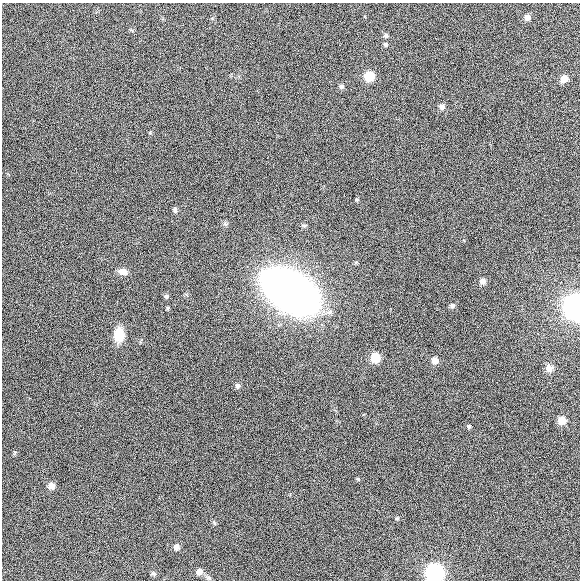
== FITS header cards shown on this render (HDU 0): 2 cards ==
NAXIS1  =                  578
NAXIS2  =                  578

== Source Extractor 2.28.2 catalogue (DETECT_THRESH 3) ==
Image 578 x 578 px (HDU 0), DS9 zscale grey, 1 PNG px = 1 image px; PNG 582 x 582 px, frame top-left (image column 1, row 578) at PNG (2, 3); no overlay
Background 0.0025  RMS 0.042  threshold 0.125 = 3 sigma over >= 5 px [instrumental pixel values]
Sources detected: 27; all 27 listed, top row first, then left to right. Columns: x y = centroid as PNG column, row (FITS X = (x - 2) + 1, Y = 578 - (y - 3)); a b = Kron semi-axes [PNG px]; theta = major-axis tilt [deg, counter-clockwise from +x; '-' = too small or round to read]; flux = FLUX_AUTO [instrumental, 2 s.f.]
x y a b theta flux
527 17 7 7 - 16
386 35 6 5 - 5.5
385 44 5 5 - 4.2
369 76 7 7 - 83
564 79 7 6 - 26
341 86 6 5 - 6.5
442 107 8 7 - 8.9
175 210 7 5 -82 6
123 271 12 8 -14 20
483 281 6 6 - 13
291 292 46 27 -33 1800
166 296 6 6 - 5.9
452 306 6 5 - 6.4
576 307 9 7 88 2800
167 308 6 3 71 2.8
119 335 15 10 84 55
375 357 6 6 - 77
435 360 6 5 - 17
549 368 11 8 -73 12
237 386 7 6 - 7.2
562 420 7 6 - 35
469 426 6 5 - 4.7
51 486 7 7 - 22
176 547 7 7 - 15
199 572 7 7 - 16
435 573 8 8 - 980
153 574 8 6 -2 6.7
At the frame edge (FLAGS 8, measured only in part): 2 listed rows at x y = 576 307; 435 573